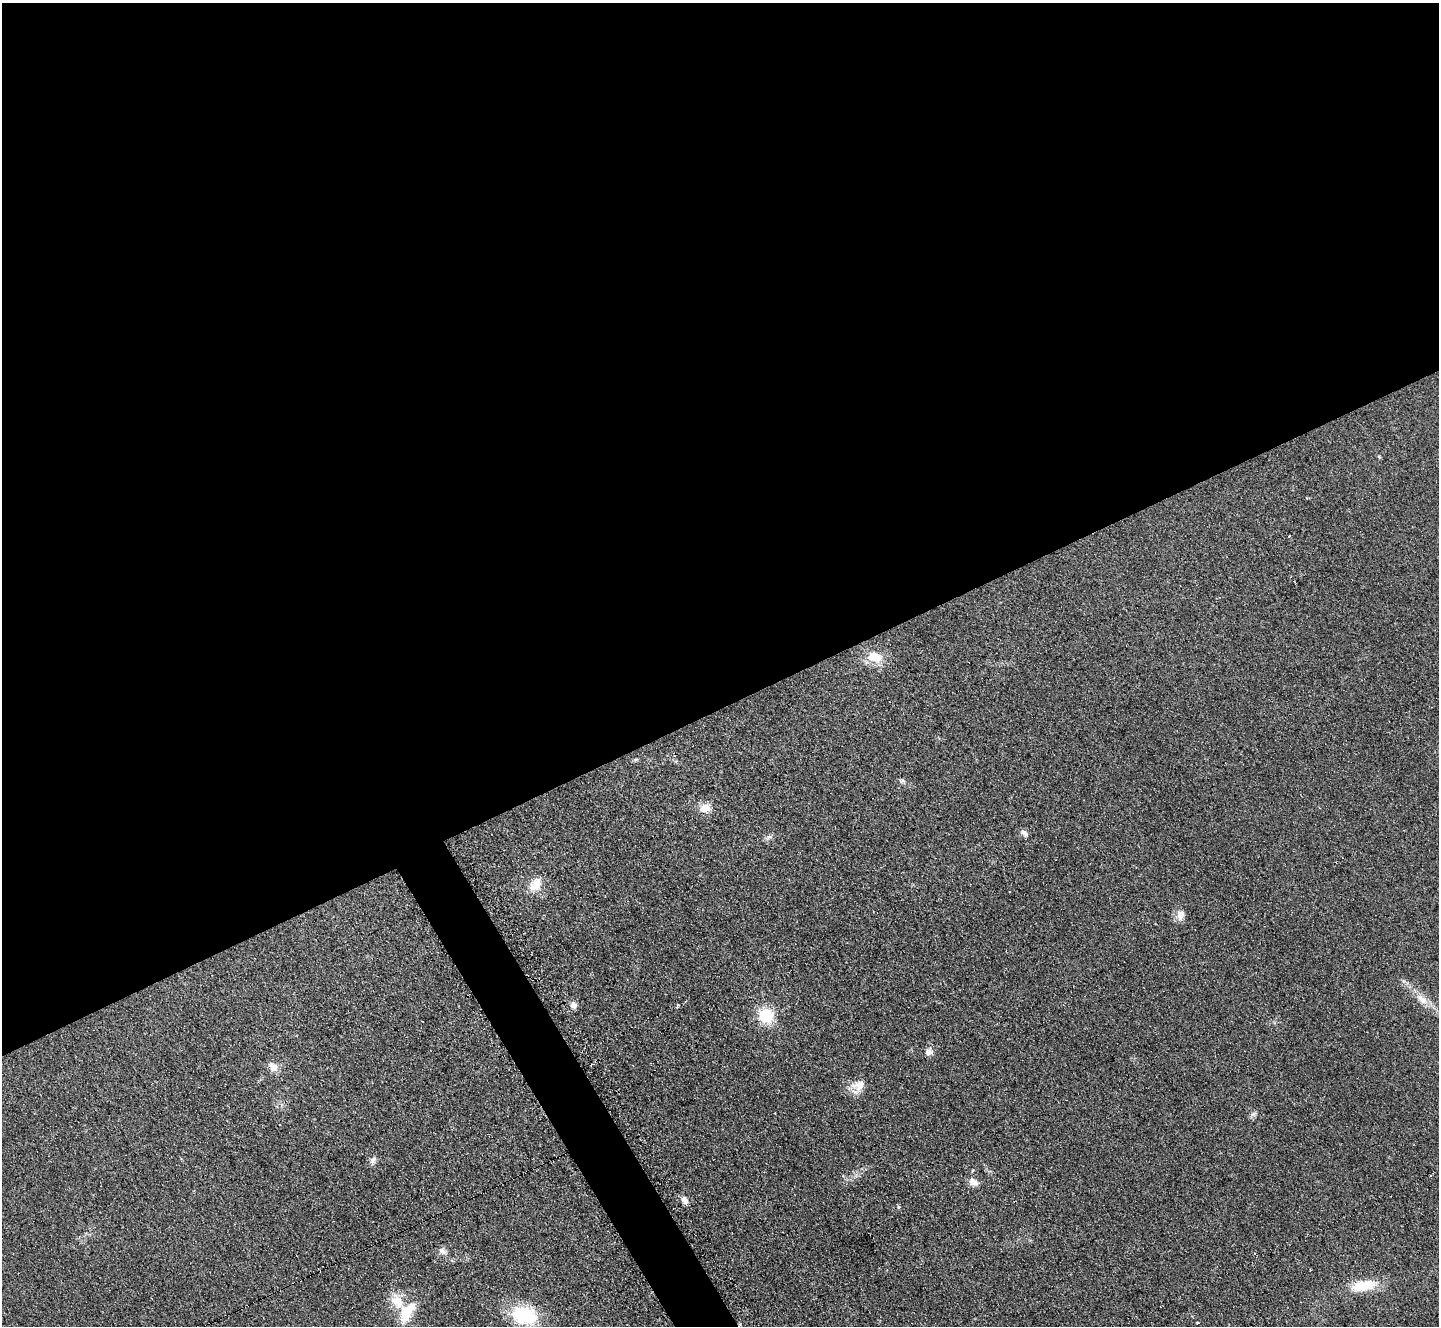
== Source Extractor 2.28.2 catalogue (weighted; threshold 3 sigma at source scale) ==
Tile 2 of 4 x 4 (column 2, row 1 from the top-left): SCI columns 1445-2881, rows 4127-5450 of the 5771 x 5747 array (HDU 1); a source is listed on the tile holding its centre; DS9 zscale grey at full resolution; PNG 1441 x 1328 px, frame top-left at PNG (2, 3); no overlay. Shown black and unused: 55% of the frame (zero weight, under 2 of 3 exposures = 2% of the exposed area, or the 3 px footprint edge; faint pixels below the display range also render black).
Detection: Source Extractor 2.28.2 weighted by HDU 2 'WHT'; one run over the whole footprint, this tile lists its part. Background 0.108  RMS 0.011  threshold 0.051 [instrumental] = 3 sigma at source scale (4.5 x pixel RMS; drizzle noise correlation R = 1.50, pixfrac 1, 0.05/0.05 arcsec/px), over >= 5 px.
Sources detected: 29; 3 cosmic-ray / hot-pixel residue — not listed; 1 inside a brighter listed object's ellipse — not listed separately; the other 25 listed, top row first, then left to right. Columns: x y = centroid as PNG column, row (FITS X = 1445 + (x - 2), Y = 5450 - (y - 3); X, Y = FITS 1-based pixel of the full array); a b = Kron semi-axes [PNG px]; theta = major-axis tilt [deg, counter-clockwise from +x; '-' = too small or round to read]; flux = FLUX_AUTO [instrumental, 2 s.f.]
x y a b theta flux
1379 457 6 4 -57 1.2
1289 536 3 2 - 2.3
875 657 20 13 -12 22
902 781 7 5 31 2.1
705 808 12 9 25 13
1024 833 11 6 -42 4.1
769 837 8 4 35 2.7
536 884 19 14 55 16
1180 915 14 10 78 8.5
1422 999 20 9 -40 13
574 1005 9 7 -72 6.2
678 1005 4 3 - 2
766 1015 13 12 - 42
929 1052 11 8 26 5.3
273 1067 12 9 -53 8.7
859 1085 19 12 15 14
373 1160 10 7 75 4.4
973 1182 14 9 -35 7.6
685 1200 10 6 -69 7
898 1207 5 4 - 1.6
442 1251 11 8 -33 4.8
1363 1286 28 11 11 34
407 1312 29 15 59 30
524 1315 26 18 -13 68
1197 1323 3 3 - 2.3
Unlisted compact peaks at least as high as the median listed source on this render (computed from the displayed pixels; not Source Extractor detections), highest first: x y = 1253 1114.